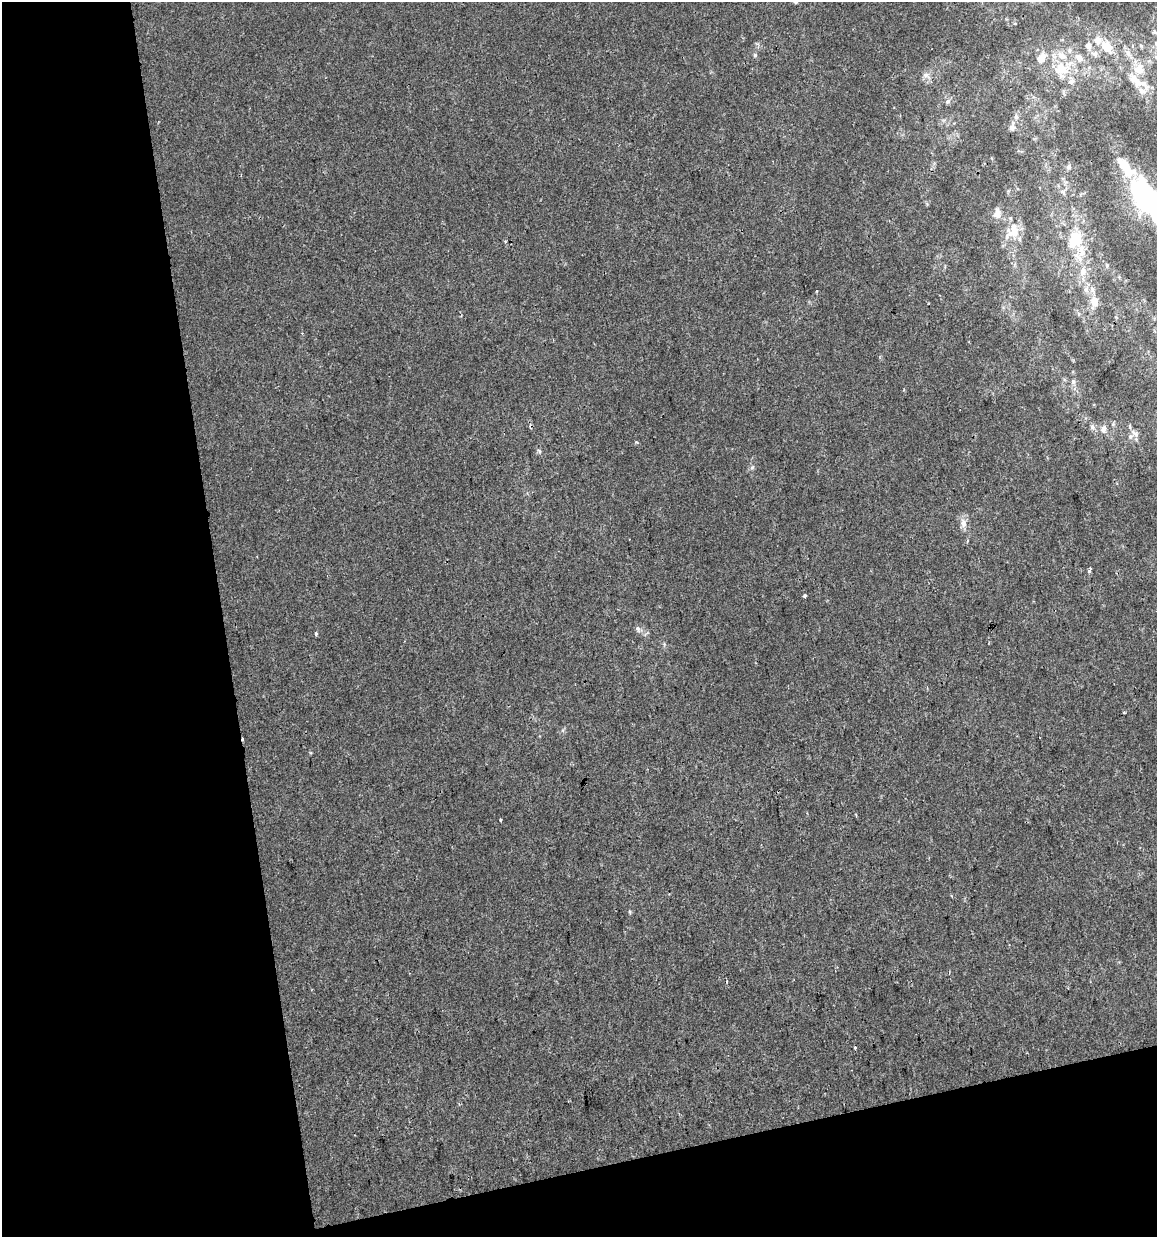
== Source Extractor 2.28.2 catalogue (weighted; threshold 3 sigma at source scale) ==
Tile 3 of 2 x 2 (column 1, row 2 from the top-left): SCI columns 25-1179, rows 2-1236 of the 2373 x 2471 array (HDU 1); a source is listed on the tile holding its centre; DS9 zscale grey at full resolution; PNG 1159 x 1239 px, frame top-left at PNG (2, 2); no overlay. Shown black and unused: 25% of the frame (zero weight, under 2 of 3 exposures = <1% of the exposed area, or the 3 px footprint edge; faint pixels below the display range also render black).
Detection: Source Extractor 2.28.2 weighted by HDU 2 'WHT'; one run over the whole footprint, this tile lists its part. Background 8.56e-05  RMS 0.0042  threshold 0.0189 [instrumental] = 3 sigma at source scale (4.5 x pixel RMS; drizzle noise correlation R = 1.50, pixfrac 1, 0.0396/0.0396 arcsec/px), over >= 5 px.
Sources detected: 56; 1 inside a brighter object's white glare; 2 cosmic-ray / hot-pixel residue — not listed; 12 inside a brighter listed object's ellipse — not listed separately; the other 41 listed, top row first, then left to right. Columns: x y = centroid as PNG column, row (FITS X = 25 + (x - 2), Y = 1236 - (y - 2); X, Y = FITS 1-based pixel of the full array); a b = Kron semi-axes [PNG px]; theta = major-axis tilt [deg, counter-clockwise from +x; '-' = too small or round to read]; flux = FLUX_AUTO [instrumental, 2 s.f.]
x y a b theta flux
1155 32 9 4 -25 0.87
1156 43 7 5 -71 0.77
1141 45 7 5 -68 0.76
1089 46 11 9 -79 2.8
1107 47 15 10 -51 8.2
1128 53 12 7 -67 2.5
755 55 5 5 - 0.66
1156 57 8 7 - 1.6
1041 58 14 10 60 4.8
1061 69 26 22 39 16
1139 69 18 15 76 7.5
925 75 9 8 - 2
1138 82 34 11 -22 8.8
948 101 7 6 - 1.2
1016 116 9 6 -89 1.4
1012 127 11 6 82 2.1
1069 167 7 6 - 1.1
1126 167 30 12 -51 11
1142 198 33 12 -64 65
997 214 13 9 88 3.2
1013 230 21 16 61 8.3
1075 240 16 12 61 14
1082 251 23 11 -79 8.5
1107 266 8 4 -89 0.69
1092 289 10 7 -75 2.2
1094 302 10 8 -79 4.8
1073 382 8 5 -71 1
1092 427 8 6 -38 1.2
1103 429 10 7 85 2
1135 433 12 7 -45 2
539 451 7 4 -45 0.72
752 467 7 5 45 0.9
963 523 12 8 -76 3
1090 569 8 4 63 1.2
805 596 4 3 - 0.83
638 629 9 6 -64 1.4
316 634 4 3 - 0.93
243 739 3 2 - 0.89
500 820 3 3 - 0.52
630 912 6 3 -71 0.48
855 1048 3 3 - 0.74
Overlapping masked pixels (flux is a lower limit): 1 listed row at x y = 243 739
Isophote crosses this tile's border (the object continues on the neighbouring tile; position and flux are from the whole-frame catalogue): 3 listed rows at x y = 1155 32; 1156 43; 1156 57
Unlisted compact peaks at least as high as the median listed source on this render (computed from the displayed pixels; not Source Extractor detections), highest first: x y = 636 442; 310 753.